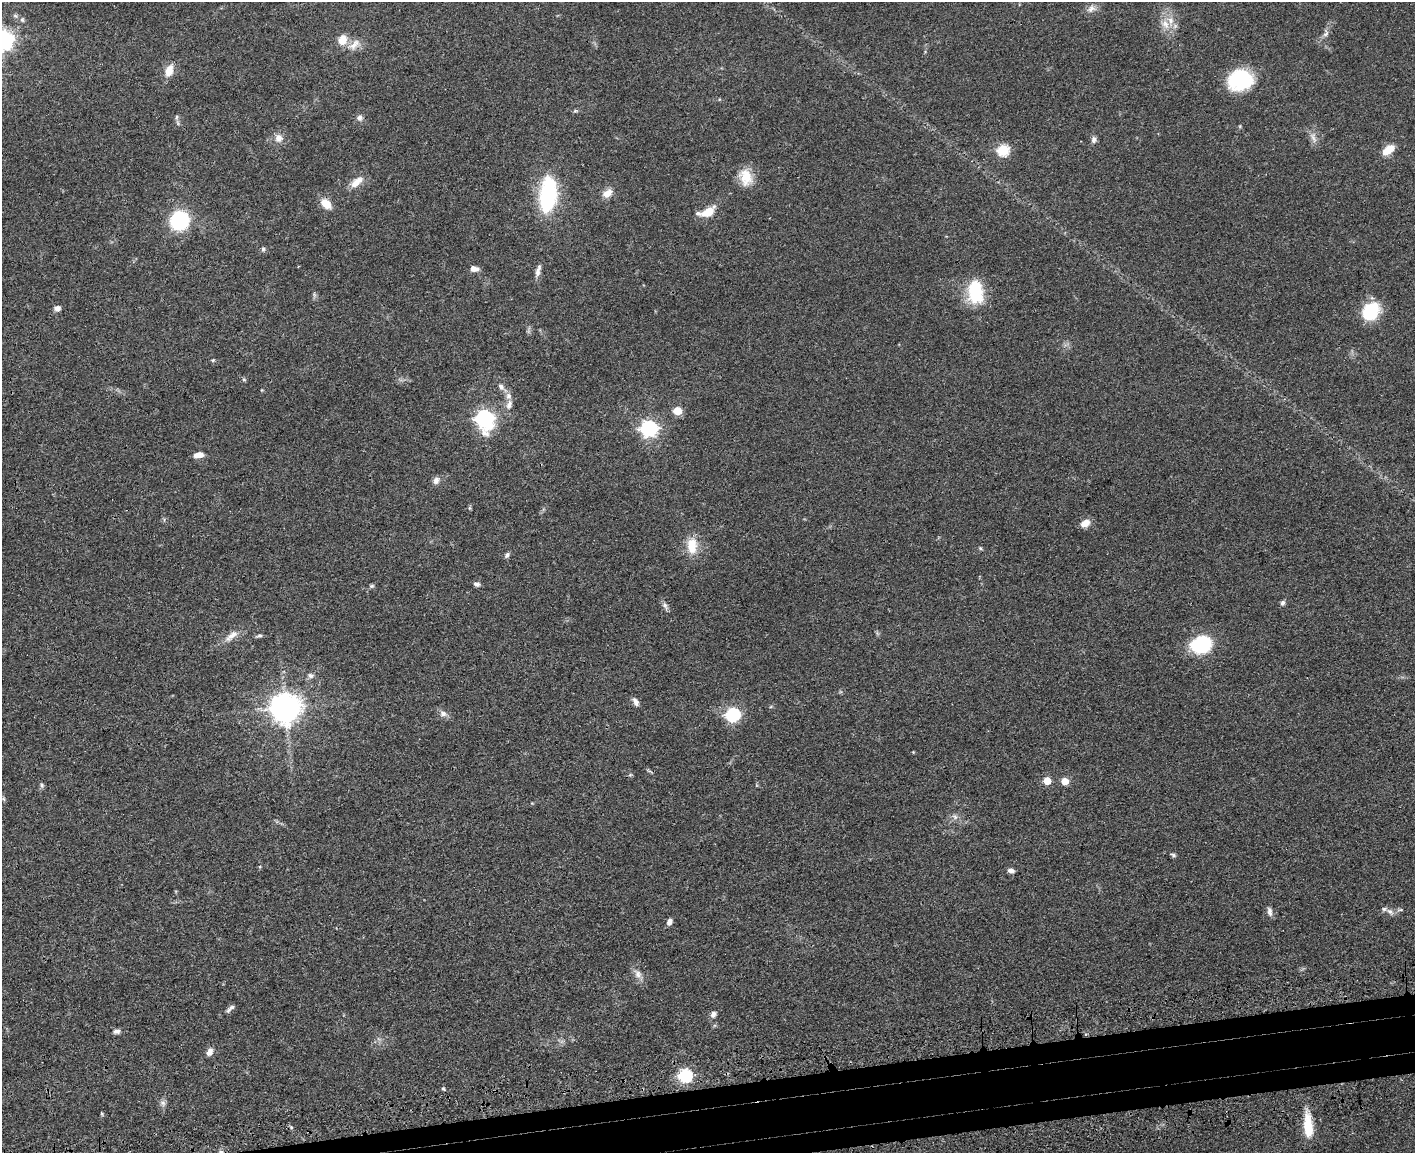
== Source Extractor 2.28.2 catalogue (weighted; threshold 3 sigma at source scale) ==
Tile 5 of 3 x 4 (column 2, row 2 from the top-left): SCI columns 1704-3116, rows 2368-3518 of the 4709 x 4733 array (HDU 1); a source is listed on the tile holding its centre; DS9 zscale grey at full resolution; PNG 1417 x 1155 px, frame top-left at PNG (2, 2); no overlay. Shown black and unused: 4% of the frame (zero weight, under 3 of 4 exposures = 7% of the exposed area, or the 3 px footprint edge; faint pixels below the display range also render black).
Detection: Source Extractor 2.28.2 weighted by HDU 2 'WHT'; one run over the whole footprint, this tile lists its part. Background 0.0467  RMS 0.0051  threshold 0.023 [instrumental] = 3 sigma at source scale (4.5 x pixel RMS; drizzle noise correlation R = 1.50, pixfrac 1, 0.05/0.05 arcsec/px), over >= 5 px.
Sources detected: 81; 5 inside a brighter listed object's ellipse — not listed separately; the other 76 listed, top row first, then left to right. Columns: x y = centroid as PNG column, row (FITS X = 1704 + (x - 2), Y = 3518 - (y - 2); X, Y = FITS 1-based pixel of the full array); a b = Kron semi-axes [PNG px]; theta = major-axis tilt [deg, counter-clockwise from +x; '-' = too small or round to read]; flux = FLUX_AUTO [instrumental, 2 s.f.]
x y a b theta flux
1091 9 13 10 26 3.1
22 20 7 5 -88 0.97
1165 24 14 10 -63 5.5
1326 34 11 6 57 2
342 40 13 11 66 6.2
354 45 21 10 38 5.2
169 71 16 9 70 5.9
1240 80 26 21 13 30
575 111 6 4 18 0.73
177 117 6 4 87 0.85
360 118 8 8 - 1.9
278 138 11 10 - 3.7
1313 138 16 6 -69 2.8
1094 139 8 6 89 1.9
1003 150 6 6 - 46
1388 150 14 8 37 7.3
746 177 22 15 -70 9.9
356 182 19 9 39 5.3
607 193 14 9 35 4.3
548 194 37 16 84 49
326 204 13 8 -42 7
708 212 18 9 32 8.2
179 220 12 12 - 51
263 249 7 5 89 0.91
474 269 8 6 -4 3.5
538 271 17 6 76 2.6
975 291 26 16 -83 24
57 308 8 6 5 2.1
1371 311 16 13 54 30
213 360 5 4 - 0.57
244 380 6 4 -2 0.68
501 387 9 7 -52 2
509 405 15 7 73 3.1
677 411 5 5 - 15
484 418 9 8 - 170
649 428 7 6 - 150
198 455 11 6 9 4
436 480 10 8 60 2.3
470 508 6 4 -90 0.64
1085 523 11 8 29 4.3
691 544 19 15 37 8.2
980 548 5 4 - 0.65
507 555 8 5 66 1.2
477 584 7 5 -4 1.6
372 586 6 5 - 0.87
1283 603 7 6 - 1.2
665 605 11 6 -57 1.7
231 636 22 8 40 4.8
259 636 7 5 10 1
1201 645 13 11 21 59
311 676 8 7 - 1.7
636 702 10 6 -61 2.3
285 708 9 9 - 780
443 714 10 8 -12 2.3
733 715 6 6 - 80
630 775 6 4 18 0.59
1047 781 5 5 - 12
1065 781 5 5 - 9
42 785 7 5 -50 0.98
955 817 9 6 -30 1.8
1173 855 7 5 -27 1
1011 870 7 5 -8 2.1
1390 911 10 6 -37 2.1
1270 912 12 6 -76 1.9
669 921 7 5 65 2.4
638 974 13 9 -55 3.3
231 1007 10 6 26 1.6
713 1014 8 6 55 2
116 1031 10 6 5 1.8
209 1052 10 6 64 2.7
685 1076 6 6 - 78
443 1089 5 4 - 0.71
163 1103 9 7 -35 1.7
102 1114 6 3 -72 0.55
1308 1126 26 9 -85 14
221 1152 6 4 0 0.83
Overlapping masked pixels (flux is a lower limit): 1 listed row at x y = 221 1152